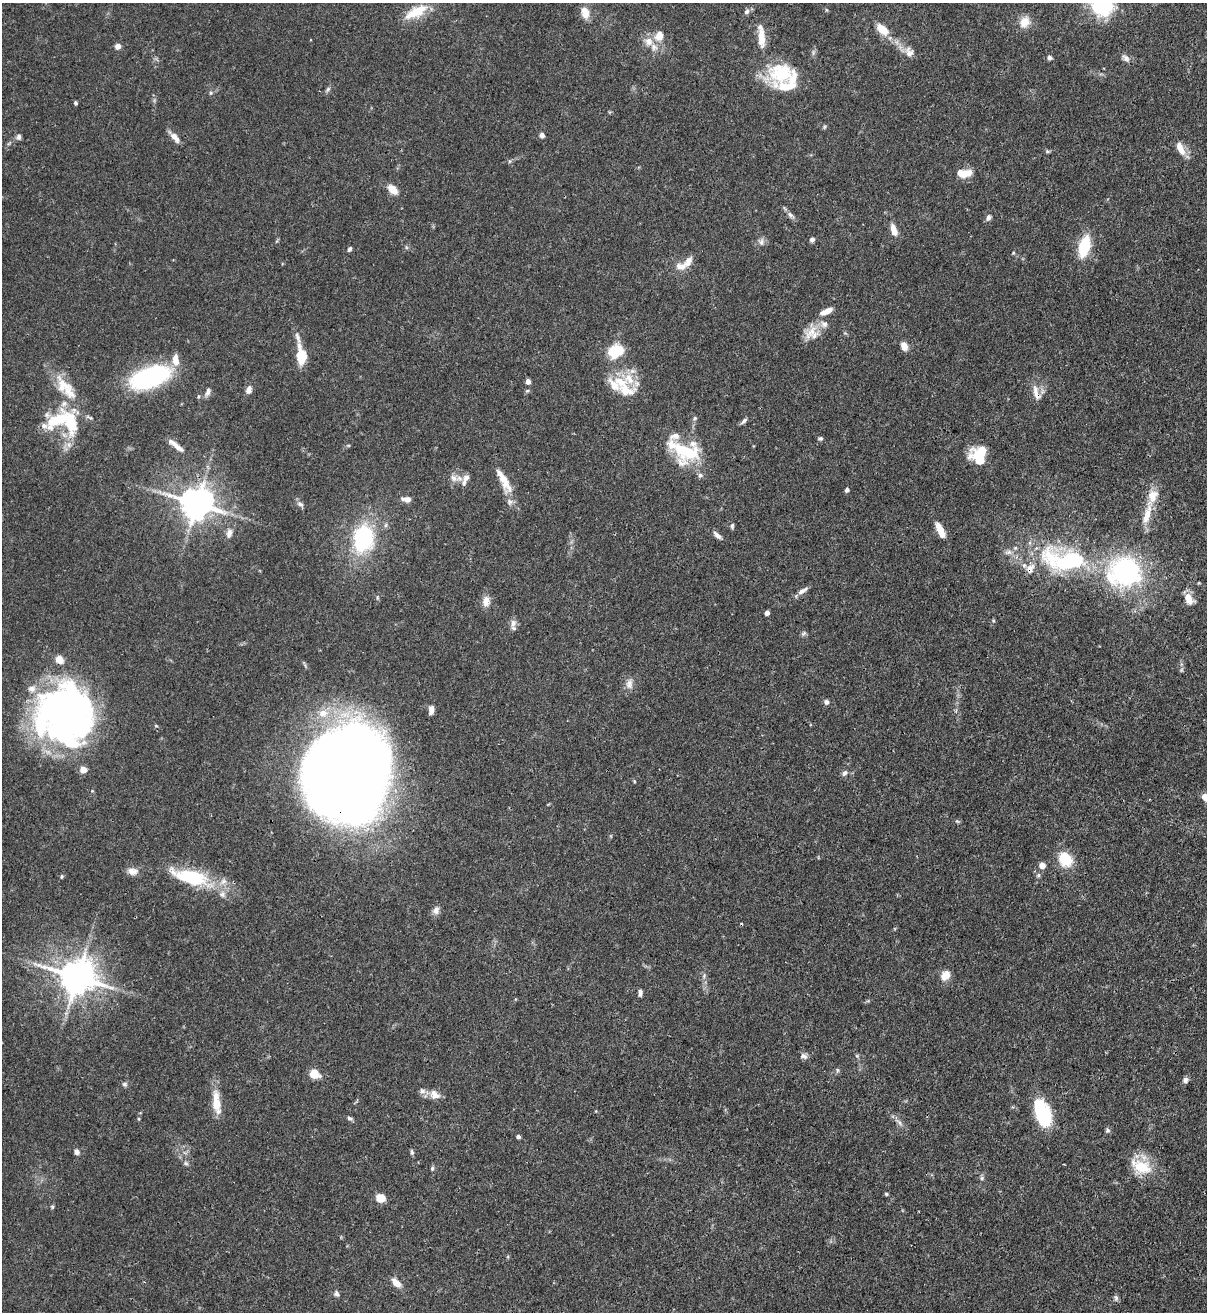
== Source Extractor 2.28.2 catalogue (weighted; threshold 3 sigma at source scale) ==
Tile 6 of 4 x 4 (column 2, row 2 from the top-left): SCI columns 1424-2628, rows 2656-3965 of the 5389 x 5307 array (HDU 1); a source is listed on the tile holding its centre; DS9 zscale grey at full resolution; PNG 1209 x 1314 px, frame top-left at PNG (2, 3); no overlay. Shown black and unused: <1% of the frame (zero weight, under 3 of 4 exposures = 7% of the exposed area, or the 3 px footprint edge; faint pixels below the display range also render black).
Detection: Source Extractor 2.28.2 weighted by HDU 2 'WHT'; one run over the whole footprint, this tile lists its part. Background 0.1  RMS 0.0041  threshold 0.0186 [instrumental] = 3 sigma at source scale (4.5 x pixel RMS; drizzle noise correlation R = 1.50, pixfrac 1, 0.05/0.05 arcsec/px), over >= 5 px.
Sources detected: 153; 4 inside a brighter object's white glare — not listed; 26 inside a brighter listed object's ellipse — not listed separately; the other 123 listed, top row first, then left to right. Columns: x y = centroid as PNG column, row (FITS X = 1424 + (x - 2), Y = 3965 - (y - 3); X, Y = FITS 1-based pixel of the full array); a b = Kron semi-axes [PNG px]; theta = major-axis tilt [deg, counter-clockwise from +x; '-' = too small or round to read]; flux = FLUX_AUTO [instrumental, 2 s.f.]
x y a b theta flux
1102 4 30 26 -84 35
747 11 8 6 56 1.3
416 12 33 13 27 11
585 13 15 9 -77 4.5
1025 22 15 12 61 5
882 29 16 9 -40 6.8
659 36 13 10 62 4.4
761 37 25 8 -88 7.2
118 46 7 7 - 1.9
909 52 14 10 -79 3.1
1050 58 6 6 - 1.1
1125 58 13 7 -44 1.9
781 73 36 27 15 23
328 89 7 4 46 0.83
211 93 5 5 - 0.65
75 103 5 4 - 0.71
824 127 6 4 71 0.54
542 135 5 5 - 1.8
19 137 7 6 - 1.2
174 137 15 6 -49 3.1
1180 148 20 8 -63 4.5
1047 151 6 4 -46 0.57
509 161 6 4 89 0.58
963 173 19 9 -3 6.1
392 189 13 8 -45 4.8
790 215 11 6 -37 1.7
988 217 9 6 71 1.2
894 230 14 7 -73 3.8
812 240 6 5 - 1.2
761 242 10 7 84 1.8
1084 246 18 9 75 19
349 249 5 4 - 0.91
681 266 15 10 -1 3.9
811 332 27 11 51 6.3
297 337 20 6 -73 2.5
904 346 11 8 -66 2.8
616 351 19 14 24 12
302 356 19 10 -84 11
150 377 36 16 19 66
528 381 5 4 - 2.2
620 382 21 12 -23 9.8
249 389 9 6 73 2.5
527 391 6 4 19 0.57
1035 391 18 8 -85 4.1
208 392 12 6 66 1.6
198 396 6 3 82 0.5
695 418 6 5 - 0.7
744 421 10 5 44 1.1
70 422 42 19 -78 22
44 426 15 7 -20 2.5
820 438 6 5 - 0.76
348 445 6 3 -18 0.48
176 446 22 5 -40 3.4
684 451 41 24 -24 25
979 460 29 11 -34 7.8
466 477 12 8 42 2.5
453 478 10 8 -57 2.5
504 480 33 10 -65 9
847 490 4 4 - 1.2
406 499 12 6 -6 2.4
196 503 10 9 - 940
300 504 11 6 -36 1.4
1147 514 35 9 74 7.5
386 525 6 6 - 0.9
732 526 7 4 81 0.77
940 530 20 7 -64 5.2
229 533 13 8 76 2.5
717 535 12 5 -44 1.8
363 539 28 20 81 41
1065 560 69 30 -8 64
1126 572 32 29 -33 66
802 591 16 5 34 2.1
1189 599 15 9 -58 4.2
486 601 14 9 86 3.5
767 613 4 4 - 2.4
513 623 12 8 86 2.2
629 684 14 9 84 2.7
826 702 7 5 -75 1.2
431 710 8 5 82 2.6
323 713 12 10 1 5.7
66 714 60 52 -75 190
811 725 4 2 - 0.36
844 773 8 6 35 1.5
348 776 60 55 40 1100
634 781 5 4 - 0.42
1206 797 10 8 -43 3.7
957 821 6 4 -41 0.54
1065 859 12 10 -47 16
1042 865 6 6 - 3
132 871 14 9 -13 2.9
1038 875 6 5 - 0.77
62 876 6 4 83 0.59
191 877 43 16 -15 29
436 910 11 8 73 2
704 976 6 4 73 0.77
945 976 12 9 51 4.4
77 977 11 10 - 1100
640 993 8 4 87 1.3
803 1056 10 7 -18 1.5
837 1070 6 4 -89 0.65
314 1074 9 8 - 7.1
1185 1080 8 7 - 1.4
125 1084 7 6 - 1
435 1095 15 11 -29 3.7
216 1102 29 10 -85 8.3
1042 1113 27 13 -68 29
350 1118 8 5 -29 0.94
139 1119 5 3 - 0.45
899 1122 13 5 -41 1.8
1107 1130 7 6 - 0.83
518 1136 5 4 - 1.1
77 1152 7 6 - 1.5
412 1152 8 4 -78 0.81
186 1163 7 6 - 0.94
1141 1166 30 18 -24 13
432 1169 6 5 - 0.74
982 1178 6 5 - 0.79
886 1194 4 4 - 0.59
380 1198 8 7 - 7.1
52 1207 5 5 - 0.54
396 1283 11 7 -44 4.1
336 1294 7 7 - 1.1
1116 1298 9 6 -90 1
Overlapping masked pixels (flux is a lower limit): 3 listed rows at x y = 1035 391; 1065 560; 77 977
Isophote crosses this tile's border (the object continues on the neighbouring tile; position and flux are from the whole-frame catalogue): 2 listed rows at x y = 1102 4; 1206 797